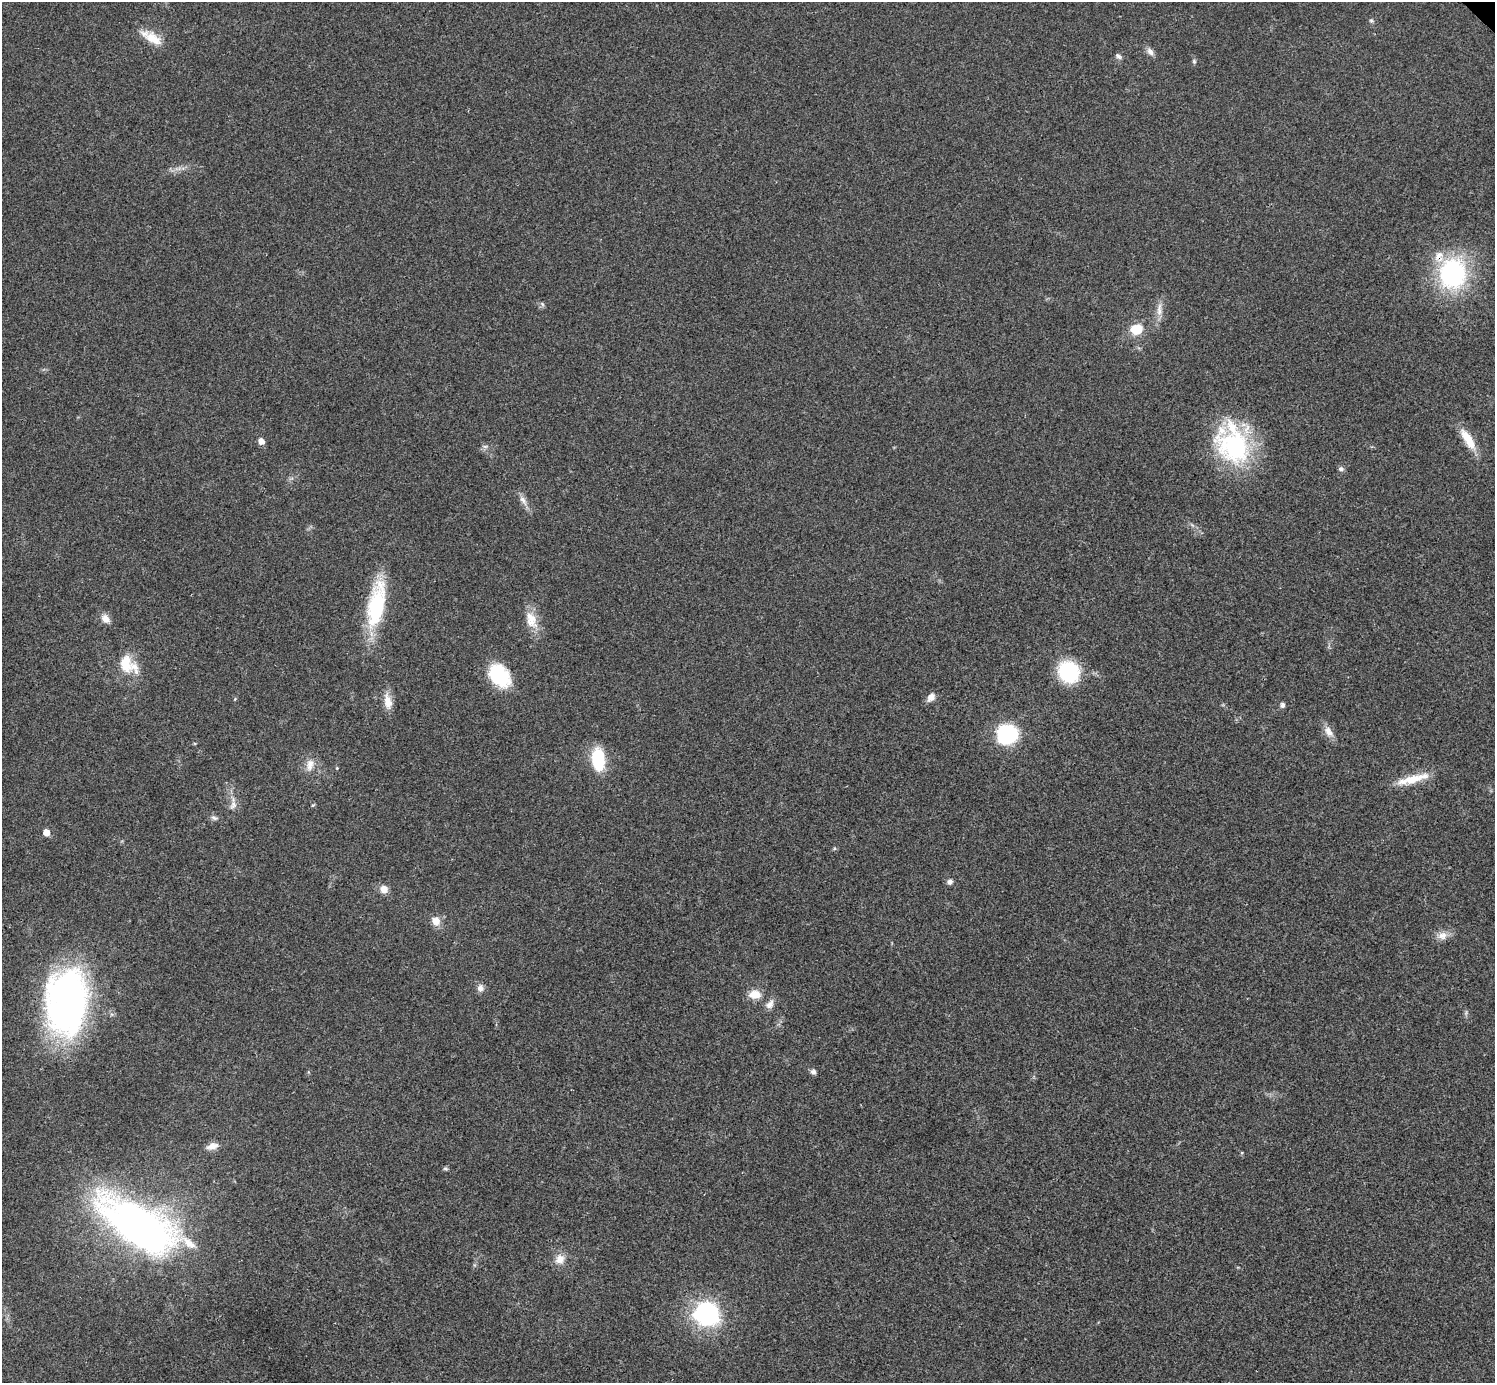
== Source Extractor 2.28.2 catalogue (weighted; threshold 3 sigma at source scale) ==
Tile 7 of 4 x 4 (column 3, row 2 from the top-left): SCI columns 2994-4486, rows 3063-4443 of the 5983 x 5983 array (HDU 1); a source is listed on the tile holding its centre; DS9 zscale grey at full resolution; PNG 1497 x 1385 px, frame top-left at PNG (2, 2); no overlay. Shown black and unused: <1% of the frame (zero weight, under 3 of 4 exposures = <1% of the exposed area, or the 3 px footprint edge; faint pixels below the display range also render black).
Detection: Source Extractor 2.28.2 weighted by HDU 2 'WHT'; one run over the whole footprint, this tile lists its part. Background 0.0195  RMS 0.004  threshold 0.0181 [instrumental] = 3 sigma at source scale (4.5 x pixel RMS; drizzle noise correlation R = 1.50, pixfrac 1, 0.05/0.05 arcsec/px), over >= 5 px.
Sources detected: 53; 1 inside a brighter object's white glare — not listed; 4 inside a brighter listed object's ellipse — not listed separately; the other 48 listed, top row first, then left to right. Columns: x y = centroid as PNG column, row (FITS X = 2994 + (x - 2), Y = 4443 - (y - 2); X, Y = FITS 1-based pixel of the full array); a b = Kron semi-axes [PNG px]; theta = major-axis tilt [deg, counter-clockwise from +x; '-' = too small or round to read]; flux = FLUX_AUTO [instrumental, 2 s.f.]
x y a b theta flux
1371 21 5 5 - 0.63
153 39 27 13 -34 7.7
1150 52 12 7 -51 1.9
1118 56 10 6 -43 1.1
1194 61 6 5 - 0.63
1452 273 31 26 86 57
542 304 6 4 -71 0.6
1159 310 20 7 87 3.4
1136 329 12 10 13 9
1468 440 30 10 -57 8.9
261 441 5 5 - 3.3
1233 445 50 38 -69 49
485 446 7 4 0 0.84
1341 469 7 6 - 1
523 500 16 7 -56 2.6
376 605 57 19 79 32
531 617 25 11 -48 5.8
106 619 11 8 -42 3.2
126 664 28 18 -70 11
1068 672 18 16 -50 33
499 675 28 19 -53 21
931 697 11 8 50 2.7
388 701 21 10 -81 4.9
1282 705 7 6 - 1.1
1329 732 17 9 -56 3.4
1007 734 23 21 10 26
598 759 22 12 -86 20
310 765 17 10 78 3.9
1413 779 29 12 16 9.5
233 804 20 8 83 3.1
214 818 10 5 -25 1.2
46 832 5 5 - 4.2
834 848 5 5 - 0.52
950 882 7 7 - 1.3
384 889 8 8 - 3.4
436 921 11 10 - 4
1442 936 14 11 18 3.4
480 988 10 8 -85 2
755 994 16 10 1 4.9
67 1002 63 39 84 160
770 1004 15 9 55 2.5
813 1072 7 6 - 1.2
212 1146 15 8 17 3.2
1242 1153 4 4 - 0.41
445 1169 8 4 -8 0.66
133 1219 89 35 -29 200
560 1259 14 12 54 4.1
706 1314 31 28 -27 41